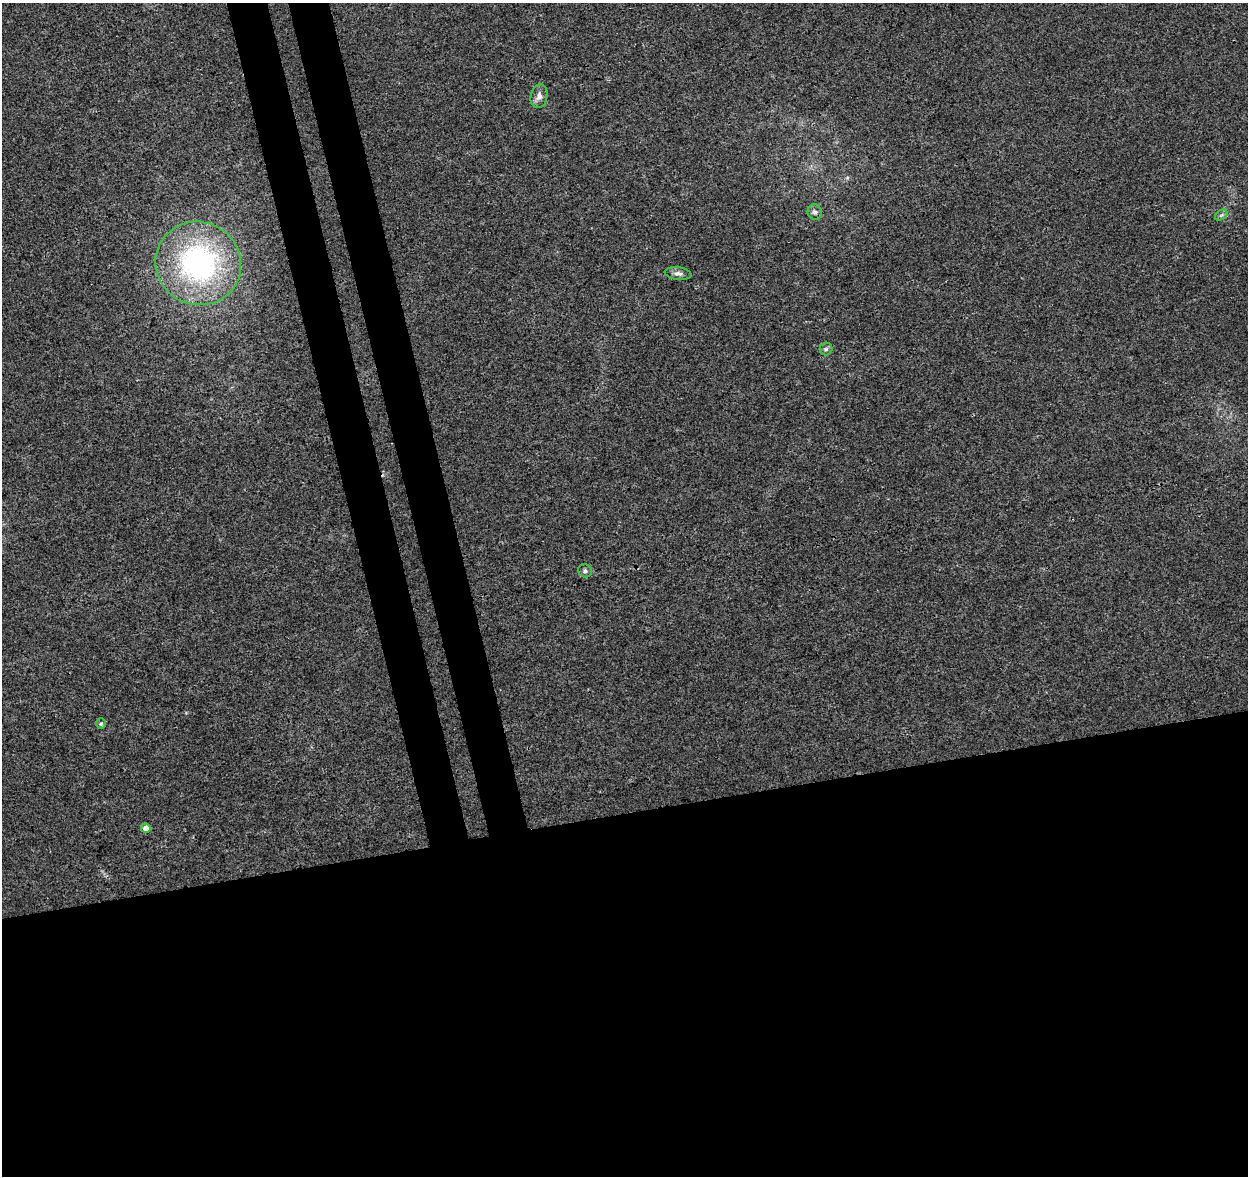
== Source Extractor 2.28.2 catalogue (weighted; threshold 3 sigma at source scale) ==
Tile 15 of 4 x 4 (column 3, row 4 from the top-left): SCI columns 2552-3797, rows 98-1271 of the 5100 x 4843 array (HDU 1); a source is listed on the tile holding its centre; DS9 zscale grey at full resolution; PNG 1250 x 1178 px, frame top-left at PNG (2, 3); each listed source drawn as its Kron ellipse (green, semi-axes under 4 px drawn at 4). Shown black and unused: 36% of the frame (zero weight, under 3 of 4 exposures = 5% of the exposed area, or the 3 px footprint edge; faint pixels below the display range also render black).
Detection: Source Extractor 2.28.2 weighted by HDU 2 'WHT'; one run over the whole footprint, this tile lists its part. Background 0.0053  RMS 0.0027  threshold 0.012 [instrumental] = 3 sigma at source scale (4.5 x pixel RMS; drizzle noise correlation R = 1.50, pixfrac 1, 0.0396/0.0396 arcsec/px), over >= 5 px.
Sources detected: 9; all 9 listed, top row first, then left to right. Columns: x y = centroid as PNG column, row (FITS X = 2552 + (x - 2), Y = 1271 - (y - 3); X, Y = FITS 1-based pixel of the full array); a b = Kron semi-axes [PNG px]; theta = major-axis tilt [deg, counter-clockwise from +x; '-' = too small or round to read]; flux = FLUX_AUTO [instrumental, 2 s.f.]
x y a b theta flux
539 96 12 8 79 1.6
815 212 8 7 - 0.93
1221 215 7 4 34 0.51
198 263 43 41 -27 51
678 274 13 6 -6 1.1
826 349 6 6 - 0.55
585 571 7 6 - 0.67
101 724 5 4 - 0.37
146 828 4 4 - 3.3